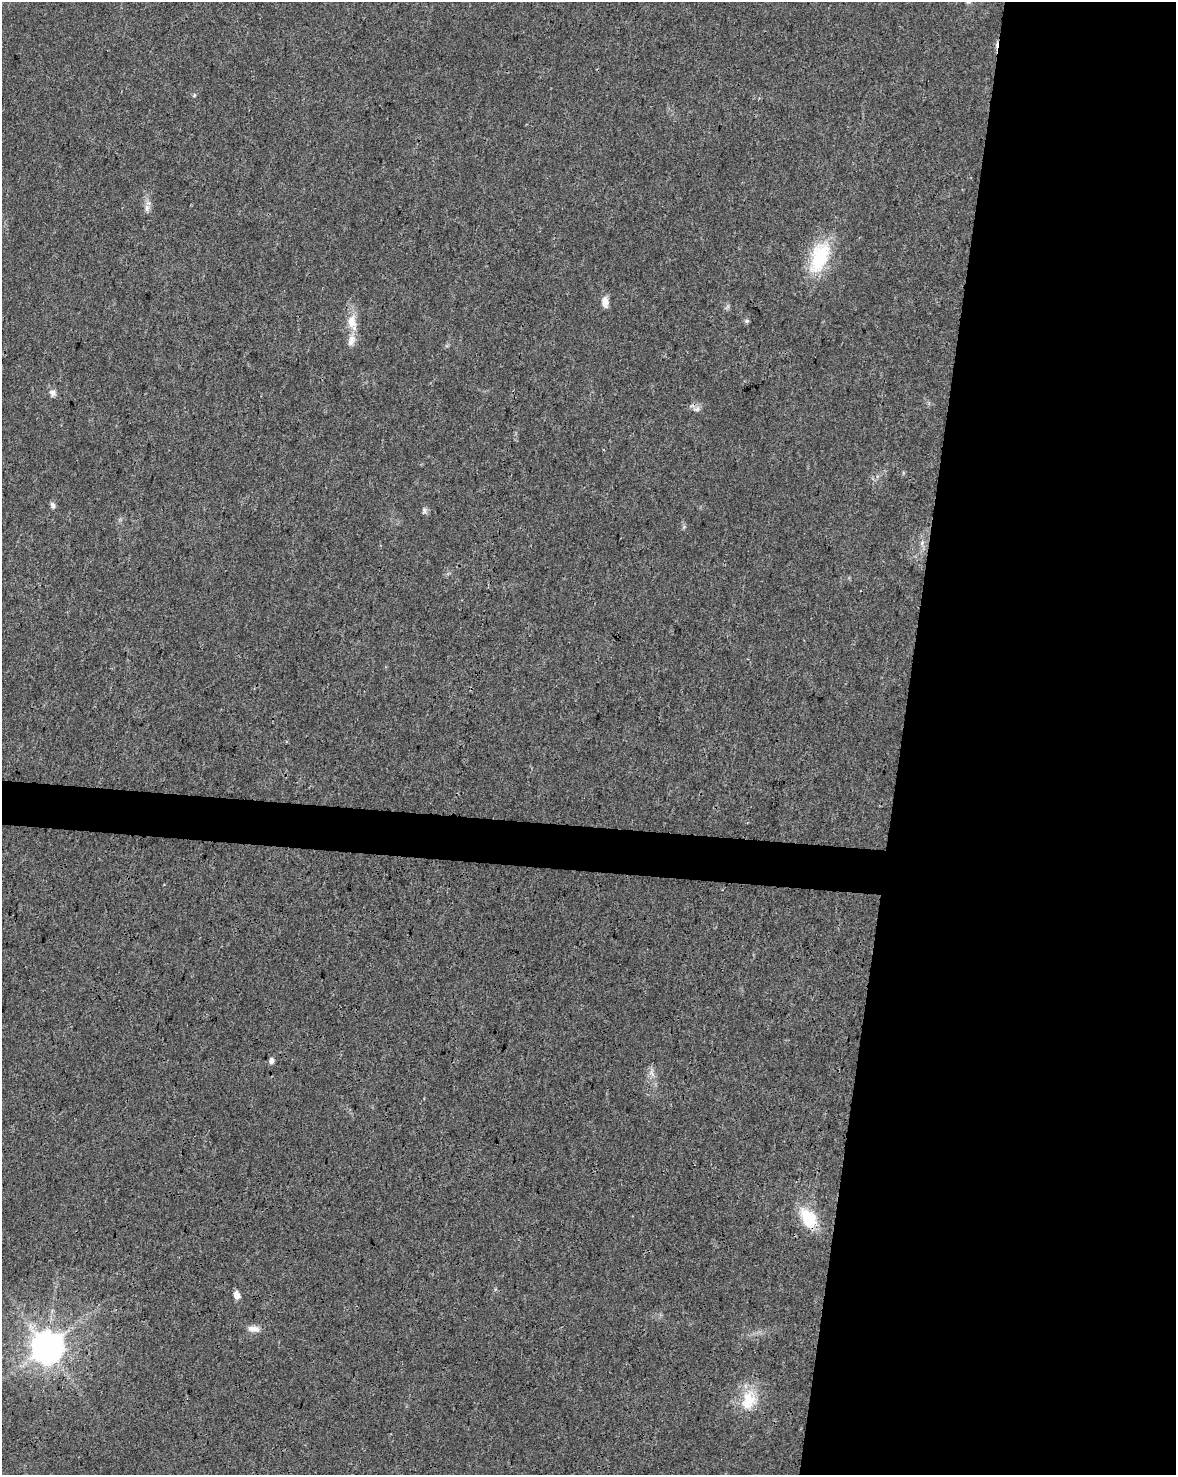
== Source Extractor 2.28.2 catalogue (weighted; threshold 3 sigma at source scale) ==
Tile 8 of 4 x 3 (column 4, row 2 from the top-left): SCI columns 3525-4698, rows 1700-3172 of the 4709 x 4928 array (HDU 1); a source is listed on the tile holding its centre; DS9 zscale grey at full resolution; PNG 1178 x 1477 px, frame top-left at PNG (2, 2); no overlay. Shown black and unused: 26% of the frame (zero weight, under 3 of 4 exposures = <1% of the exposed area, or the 3 px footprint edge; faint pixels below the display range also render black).
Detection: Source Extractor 2.28.2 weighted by HDU 2 'WHT'; one run over the whole footprint, this tile lists its part. Background 0.0237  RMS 0.0033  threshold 0.0149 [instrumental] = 3 sigma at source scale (4.5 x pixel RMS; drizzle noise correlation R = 1.50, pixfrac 1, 0.0396/0.0396 arcsec/px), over >= 5 px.
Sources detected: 20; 1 cosmic-ray / hot-pixel residue — not listed; the other 19 listed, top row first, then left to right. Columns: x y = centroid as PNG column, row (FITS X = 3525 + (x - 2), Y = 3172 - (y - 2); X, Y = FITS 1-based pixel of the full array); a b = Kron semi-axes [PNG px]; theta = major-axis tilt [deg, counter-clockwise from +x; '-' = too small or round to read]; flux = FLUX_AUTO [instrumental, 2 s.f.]
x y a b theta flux
194 95 6 3 72 0.39
147 208 11 6 85 1.5
819 257 43 21 70 19
605 302 12 7 -85 2.7
747 321 6 5 - 0.56
352 322 19 12 -89 5.1
351 341 18 9 69 2.8
52 393 10 8 -58 1.4
697 409 11 6 20 1.3
53 505 8 5 -70 1
424 511 10 4 -90 0.79
922 543 7 5 46 0.88
271 1061 7 6 - 1.3
652 1073 13 4 -65 1.3
808 1218 20 13 -61 13
237 1295 9 6 -71 2.2
253 1329 17 8 -6 2.3
47 1347 9 9 - 690
749 1400 29 21 76 9.9